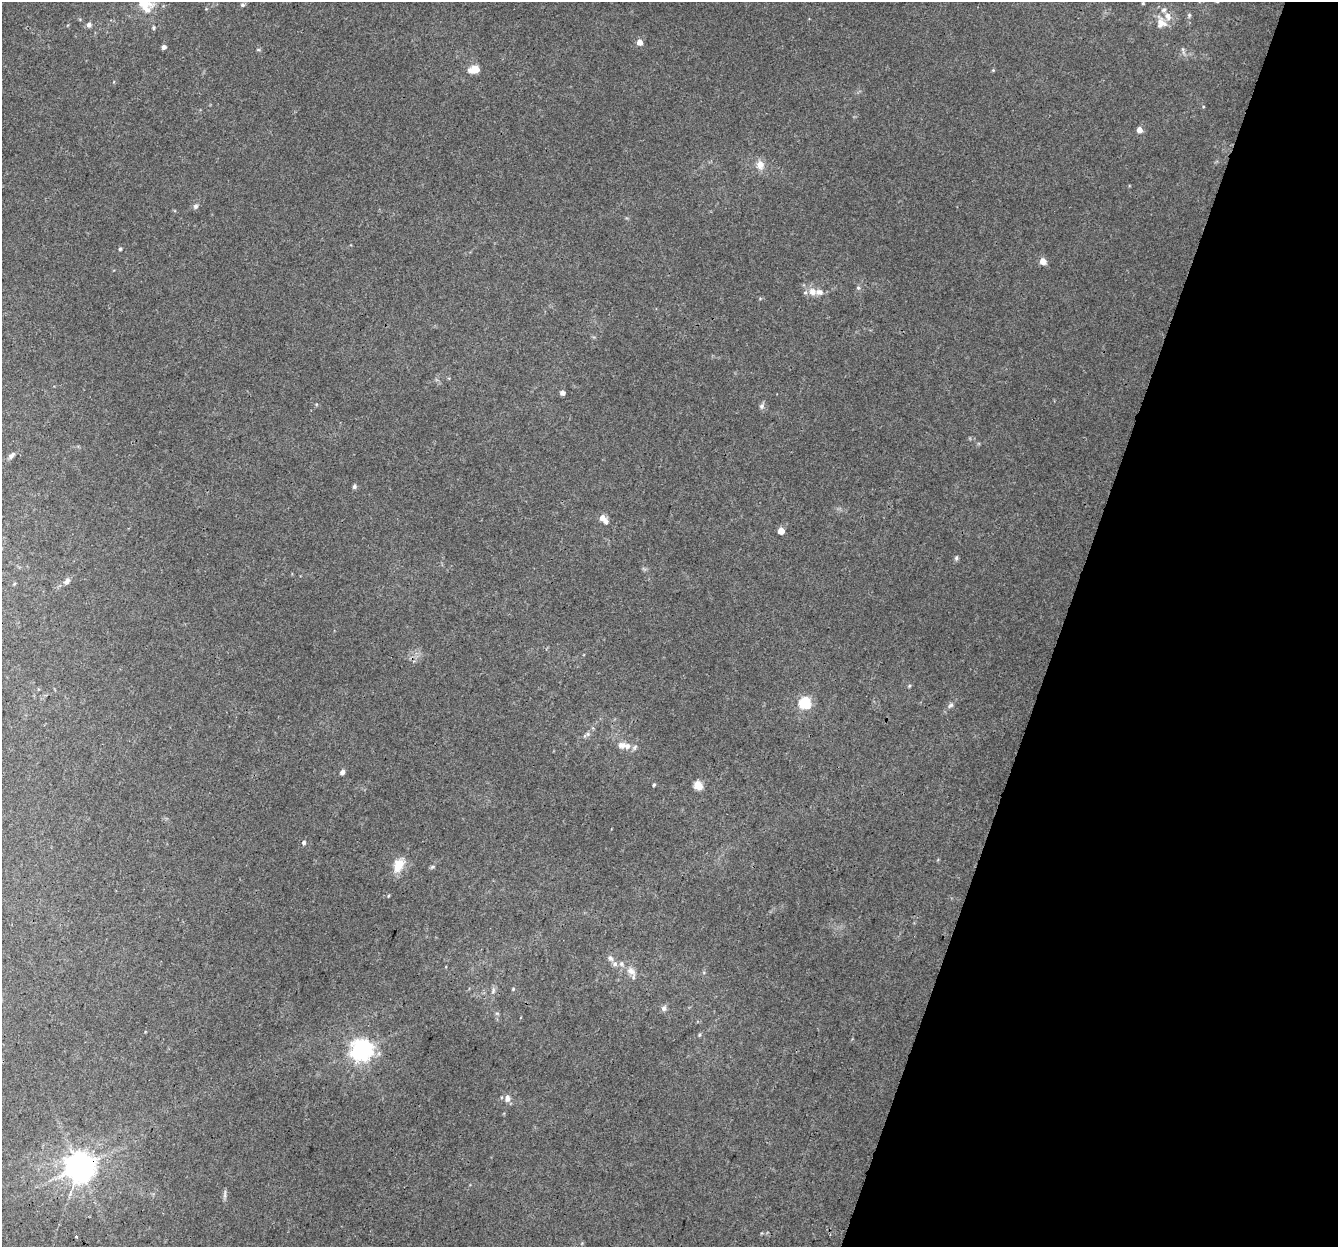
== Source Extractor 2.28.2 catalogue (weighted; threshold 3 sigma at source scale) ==
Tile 8 of 4 x 4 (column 4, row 2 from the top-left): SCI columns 4030-5365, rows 2762-4006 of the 5396 x 5587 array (HDU 1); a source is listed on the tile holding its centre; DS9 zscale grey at full resolution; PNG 1340 x 1249 px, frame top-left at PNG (2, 2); no overlay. Shown black and unused: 21% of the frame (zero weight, under 3 of 4 exposures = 5% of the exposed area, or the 3 px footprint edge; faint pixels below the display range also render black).
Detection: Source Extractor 2.28.2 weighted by HDU 2 'WHT'; one run over the whole footprint, this tile lists its part. Background 0.0321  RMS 0.004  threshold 0.0179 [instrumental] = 3 sigma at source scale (4.5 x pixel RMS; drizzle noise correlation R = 1.50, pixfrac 1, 0.0396/0.0396 arcsec/px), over >= 5 px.
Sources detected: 62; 10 inside a brighter listed object's ellipse — not listed separately; the other 52 listed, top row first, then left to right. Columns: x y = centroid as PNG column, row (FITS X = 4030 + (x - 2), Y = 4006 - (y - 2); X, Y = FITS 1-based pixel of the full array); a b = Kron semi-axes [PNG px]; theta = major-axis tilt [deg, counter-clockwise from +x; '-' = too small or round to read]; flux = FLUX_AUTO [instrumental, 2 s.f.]
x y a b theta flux
1143 3 4 3 - 0.46
144 4 20 15 -11 7.5
242 5 6 5 - 0.75
1189 15 6 5 - 0.7
1160 23 22 9 88 3.9
89 24 7 6 - 1.1
153 28 6 4 86 0.56
640 42 5 5 - 3.8
164 47 5 4 - 1.3
258 50 6 4 -1 0.47
1183 50 13 4 -75 1.1
474 69 11 7 13 5.3
993 70 4 4 - 0.41
1139 130 5 5 - 3.1
760 165 12 10 -78 3.5
195 206 7 6 - 1.1
120 249 4 3 - 0.61
1043 261 5 5 - 5
858 288 7 5 -68 0.74
812 292 11 10 - 3.7
562 393 4 4 - 1.8
762 406 8 7 - 1.2
11 456 10 5 46 1.2
354 486 5 5 - 0.91
602 518 6 6 - 3.1
781 531 5 4 - 6.2
956 558 8 5 80 0.78
67 581 9 6 42 1.4
909 686 5 4 - 0.48
804 703 6 6 - 36
951 705 9 6 42 1.1
588 734 6 5 - 0.85
622 745 13 9 -4 2.9
342 772 5 4 - 1.8
654 785 5 4 - 0.47
698 785 5 5 - 14
304 842 5 5 - 0.86
398 865 18 12 66 6.8
432 867 7 4 30 0.65
388 896 5 3 - 0.34
610 958 9 6 -50 1.4
631 971 14 9 -41 3.4
513 989 5 4 - 0.43
493 991 10 4 70 1.1
664 1008 7 7 - 1.4
497 1013 6 4 -19 0.5
699 1035 5 4 - 0.5
361 1050 7 7 - 270
507 1098 11 7 -89 2
80 1166 9 8 - 670
225 1194 13 3 83 0.96
76 1237 3 3 - 1.4
Overlapping masked pixels (flux is a lower limit): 1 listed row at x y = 80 1166
Isophote crosses this tile's border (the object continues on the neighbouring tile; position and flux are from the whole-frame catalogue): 1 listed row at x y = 144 4